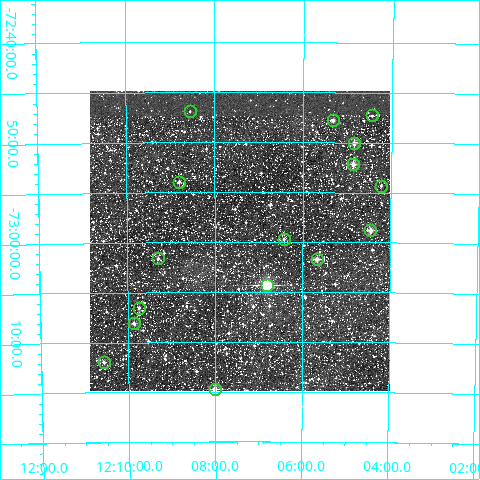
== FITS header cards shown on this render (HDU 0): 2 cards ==
NAXIS1  =                  300
NAXIS2  =                  300

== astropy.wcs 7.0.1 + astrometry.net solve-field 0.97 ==
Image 300 x 300 px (HDU 0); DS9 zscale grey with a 90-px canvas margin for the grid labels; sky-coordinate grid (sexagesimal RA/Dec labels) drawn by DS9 from the SOLVED WCS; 16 Tycho-2 reference stars matched to detected sources circled (green)
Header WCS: RA---TAN/DEC--TAN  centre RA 12:07:26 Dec -73:00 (181.86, -73.00 deg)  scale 6 arcsec/px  FOV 30.0' x 30.0'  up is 0 deg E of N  parity normal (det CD < 0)
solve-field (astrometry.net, Tycho-2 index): VERIFIED the header's WCS against the Tycho-2 star catalogue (verified at 2 index scales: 8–16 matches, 0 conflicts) and refined it, rather than solving blind
Solved WCS: RA---TAN-SIP/DEC--TAN-SIP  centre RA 12:07:26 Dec -73:00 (181.86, -73.00 deg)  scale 6 arcsec/px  FOV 30.0' x 30.0'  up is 0 deg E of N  parity normal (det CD < 0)
The solver's refit moves the header's centre by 1.1 arcsec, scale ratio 0.9993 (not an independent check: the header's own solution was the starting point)
Tycho-2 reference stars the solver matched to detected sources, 16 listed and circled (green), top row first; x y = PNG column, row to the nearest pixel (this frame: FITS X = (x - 90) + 1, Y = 300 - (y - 93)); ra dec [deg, ICRS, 3 dp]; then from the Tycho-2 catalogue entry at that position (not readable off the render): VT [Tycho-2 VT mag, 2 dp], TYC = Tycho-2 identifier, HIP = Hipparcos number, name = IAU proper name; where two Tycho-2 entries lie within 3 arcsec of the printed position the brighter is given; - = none
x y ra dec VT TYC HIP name
190 113 182.139 -72.782 10.87 9235-929-1 - -
372 117 181.114 -72.788 11.14 9235-560-1 - -
333 122 181.334 -72.797 10.52 9235-642-1 - -
354 145 181.213 -72.834 10.33 9235-829-1 - -
353 166 181.216 -72.870 10.84 9235-1023-1 - -
179 184 182.201 -72.899 11.94 9235-1206-1 - -
381 188 181.056 -72.905 12.05 9235-1303-1 - -
370 232 181.113 -72.980 10.57 9235-1170-1 - -
284 241 181.606 -72.996 11.30 9235-888-1 - -
158 260 182.324 -73.027 11.97 9235-1297-1 - -
317 261 181.418 -73.029 10.80 9235-716-1 - -
267 287 181.704 -73.072 8.33 9235-874-1 59070 -
139 310 182.435 -73.109 12.16 9235-1212-1 - -
134 325 182.467 -73.135 11.38 9239-349-1 - -
104 364 182.641 -73.199 12.03 9239-1551-1 - -
215 391 182.002 -73.245 9.66 9239-289-1 - -